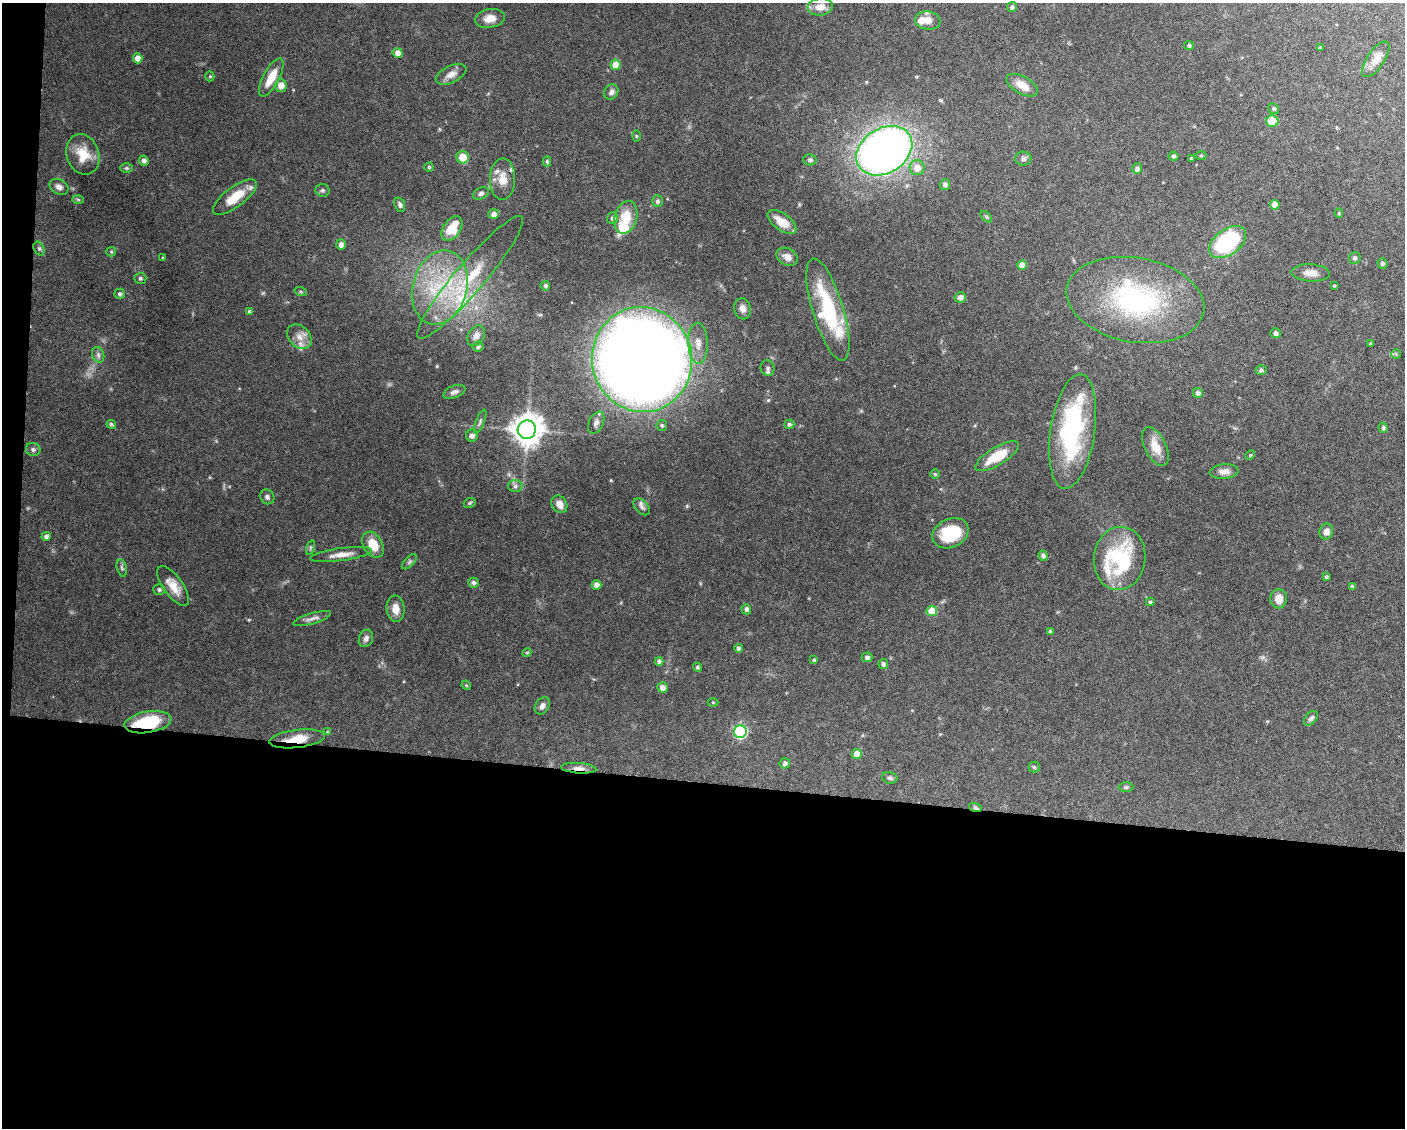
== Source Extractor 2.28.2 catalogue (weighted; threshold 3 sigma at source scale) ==
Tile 10 of 3 x 4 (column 1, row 4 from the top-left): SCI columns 105-1507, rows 1-1126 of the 4526 x 4503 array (HDU 1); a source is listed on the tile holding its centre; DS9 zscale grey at full resolution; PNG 1407 x 1130 px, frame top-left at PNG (2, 3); each listed source drawn as its Kron ellipse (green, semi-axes under 4 px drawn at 4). Shown black and unused: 32% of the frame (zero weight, under 5 of 10 exposures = <1% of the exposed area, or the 3 px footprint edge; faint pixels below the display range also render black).
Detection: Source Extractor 2.28.2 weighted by HDU 2 'WHT'; one run over the whole footprint, this tile lists its part. Background 0.0707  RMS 0.0025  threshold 0.0103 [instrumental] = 3 sigma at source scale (4.09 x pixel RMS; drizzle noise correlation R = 1.36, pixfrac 0.8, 0.05/0.05 arcsec/px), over >= 5 px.
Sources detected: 163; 1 inside a brighter object's white glare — neither listed nor drawn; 10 inside a brighter listed object's ellipse — not listed separately; the other 152 listed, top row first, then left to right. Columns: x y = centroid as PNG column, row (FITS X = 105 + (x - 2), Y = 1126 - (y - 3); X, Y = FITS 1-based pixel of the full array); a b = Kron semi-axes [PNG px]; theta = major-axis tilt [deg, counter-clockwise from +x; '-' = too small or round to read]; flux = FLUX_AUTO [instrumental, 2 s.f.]
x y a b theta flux
820 7 13 8 5 2.1
1012 7 5 5 - 0.57
490 18 15 9 9 2.4
928 21 13 9 -9 2.3
1189 45 5 4 - 0.5
1320 48 3 3 - 0.28
398 53 5 4 - 1.9
138 58 5 4 - 1.8
1376 59 21 8 56 2.8
616 65 5 5 - 3.3
451 74 16 8 25 2
210 76 5 4 - 0.32
271 77 21 8 61 4.6
1022 85 17 8 -29 3
281 86 6 6 - 2.2
611 92 8 6 55 0.88
1274 109 5 5 - 0.5
1272 121 6 6 - 7.3
636 136 6 4 -89 0.27
884 151 30 22 33 150
83 154 20 16 -70 5.4
1201 155 6 4 0 0.27
1174 156 5 4 - 0.45
463 157 6 6 - 4.5
1191 158 4 3 - 0.26
1023 159 8 7 - 0.8
810 160 7 5 -11 0.51
144 161 5 5 - 0.92
547 161 5 4 - 0.39
429 167 4 4 - 0.34
126 168 6 5 - 0.43
917 168 7 7 - 2.6
1137 169 5 5 - 0.92
503 179 20 12 89 3.6
945 185 5 5 - 0.86
59 187 10 7 -26 1.1
323 190 7 6 - 0.48
481 193 8 5 24 0.69
235 197 26 10 37 6.2
78 199 6 4 -2 0.28
657 201 6 5 - 0.59
400 205 7 5 -69 0.69
1275 205 5 5 - 3
1339 213 4 4 - 0.37
494 214 5 5 - 1.3
626 217 17 11 74 5.6
986 217 7 4 -45 0.35
612 218 6 5 - 0.73
782 222 16 8 -36 3.8
452 229 14 8 56 6.7
1228 242 21 12 36 23
341 244 5 5 - 1.1
39 249 7 5 -63 0.5
111 252 5 4 - 0.3
787 257 11 8 -28 1.6
163 258 4 3 - 0.24
1355 258 6 6 - 0.58
1382 263 5 5 - 0.43
1022 265 5 4 - 2.3
1310 273 19 8 -3 1.9
470 277 79 14 50 16
140 278 6 5 - 0.41
545 286 5 4 - 0.51
1334 286 4 3 - 0.24
440 287 38 27 74 20
301 292 6 4 -19 0.34
120 294 5 5 - 0.62
960 297 5 5 - 1.2
1135 300 69 42 -10 39
743 309 10 8 -77 1.3
828 310 53 15 -73 20
249 311 4 4 - 0.28
1275 333 5 5 - 0.79
476 336 11 8 59 1.4
299 337 14 10 -47 2.4
698 343 20 10 -88 3
1371 344 3 3 - 0.3
478 346 5 5 - 0.55
1396 354 5 5 - 0.33
98 355 8 6 -70 0.72
642 359 52 50 -75 570
768 368 8 7 - 0.72
1261 370 5 5 - 0.5
454 392 11 6 22 0.97
1198 393 5 5 - 0.8
480 421 13 3 68 0.55
596 423 12 7 64 1
111 424 5 4 - 0.45
789 424 5 4 - 0.59
662 425 5 5 - 0.45
1383 428 5 4 - 0.56
527 430 9 9 - 410
1073 432 58 22 82 30
472 436 6 6 - 1
1155 447 21 10 -64 3.9
33 449 7 6 - 0.57
1250 455 5 4 - 0.3
997 456 25 9 31 6.9
1224 471 14 7 4 1.5
935 474 5 5 - 0.28
515 486 7 6 - 0.66
267 497 8 6 -53 0.66
470 503 6 4 23 0.34
559 504 9 7 -55 1.7
642 507 10 6 -46 0.79
1326 532 8 6 72 1.4
951 533 19 14 26 10
46 536 5 4 - 0.85
373 545 14 9 -60 4.3
311 547 7 3 71 0.33
341 554 31 6 8 2.4
1043 556 5 5 - 0.61
1120 558 32 26 84 21
409 562 9 5 45 0.51
122 568 9 5 -76 0.5
1326 577 4 4 - 0.36
473 583 5 5 - 0.76
597 585 5 4 - 1.3
173 586 23 9 -54 3.2
1352 587 4 4 - 0.61
159 590 5 5 - 0.54
1279 599 9 8 - 2.4
1150 602 4 4 - 0.38
395 609 13 9 -83 2.1
746 609 5 5 - 0.81
932 611 5 5 - 5.7
312 619 19 5 16 1.2
1050 631 4 3 - 0.52
366 638 9 7 68 0.82
738 648 4 4 - 0.61
527 653 5 4 - 0.32
867 657 5 5 - 0.72
814 660 4 3 - 0.36
659 661 4 4 - 0.72
883 664 5 5 - 0.64
697 667 4 4 - 0.42
466 685 5 4 - 0.25
662 687 5 5 - 1.5
713 702 5 3 - 0.22
542 706 9 6 56 1
1311 718 8 5 50 0.77
148 722 24 10 9 12
327 732 4 4 - 0.26
740 732 6 6 - 37
297 739 28 9 7 4.7
857 754 5 5 - 2.7
785 763 5 5 - 0.72
1034 767 5 5 - 0.39
579 768 18 5 -4 1.5
890 778 8 5 -15 0.52
1126 787 7 5 1 0.47
975 807 6 4 -17 0.46
Overlapping masked pixels (flux is a lower limit): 4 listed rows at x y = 148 722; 297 739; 579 768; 975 807